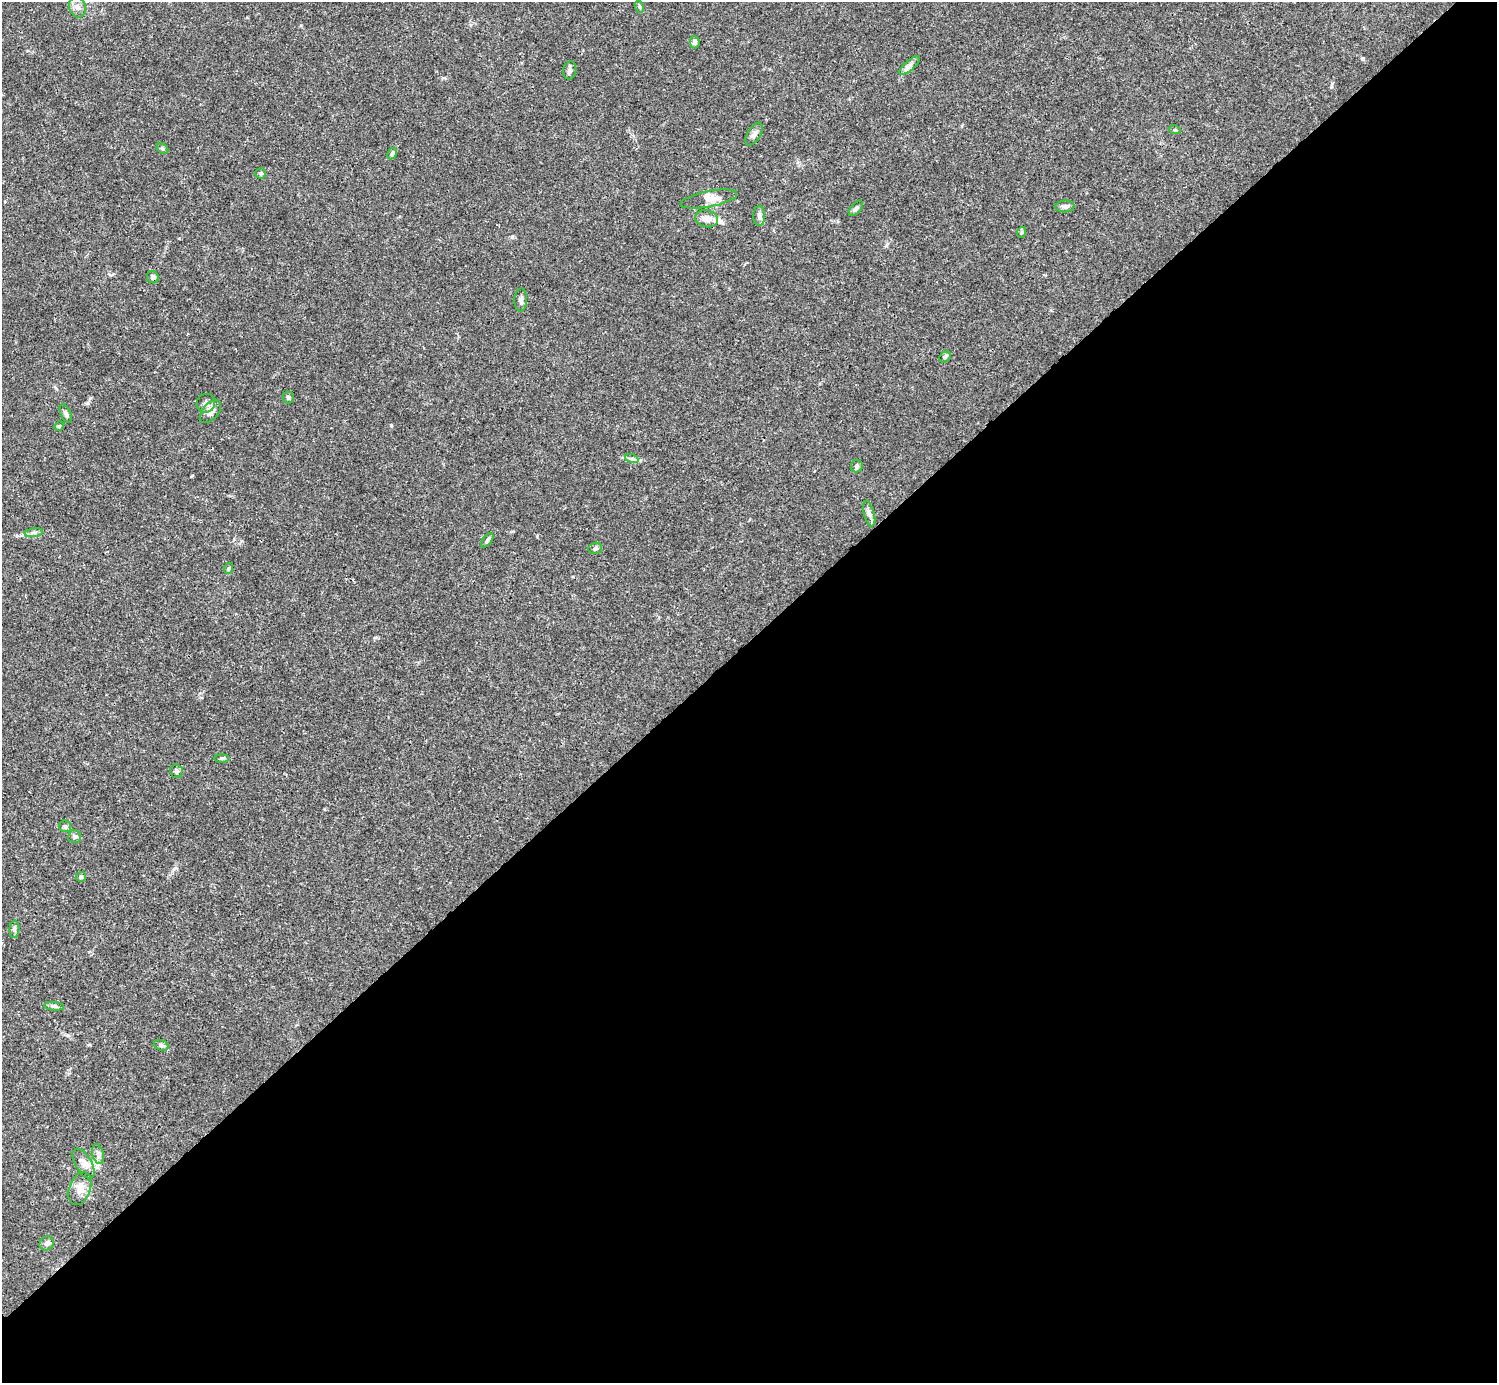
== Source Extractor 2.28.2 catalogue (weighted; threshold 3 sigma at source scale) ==
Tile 12 of 4 x 4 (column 4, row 3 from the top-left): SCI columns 4485-5979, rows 1539-2919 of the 5982 x 5981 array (HDU 1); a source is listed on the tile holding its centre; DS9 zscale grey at full resolution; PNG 1499 x 1385 px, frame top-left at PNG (2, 2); each listed source drawn as its Kron ellipse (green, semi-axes under 4 px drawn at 4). Shown black and unused: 54% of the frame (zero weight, under 3 of 4 exposures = <1% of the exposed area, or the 3 px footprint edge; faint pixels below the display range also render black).
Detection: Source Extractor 2.28.2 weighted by HDU 2 'WHT'; one run over the whole footprint, this tile lists its part. Background 0.0165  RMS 0.0022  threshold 0.00978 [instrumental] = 3 sigma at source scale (4.5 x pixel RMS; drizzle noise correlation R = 1.50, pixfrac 1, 0.05/0.05 arcsec/px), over >= 5 px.
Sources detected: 45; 2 inside a brighter listed object's ellipse — not listed separately; the other 43 listed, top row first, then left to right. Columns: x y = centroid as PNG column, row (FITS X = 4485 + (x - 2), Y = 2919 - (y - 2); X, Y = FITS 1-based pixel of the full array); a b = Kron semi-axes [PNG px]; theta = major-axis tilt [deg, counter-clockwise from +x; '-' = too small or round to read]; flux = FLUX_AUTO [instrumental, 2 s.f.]
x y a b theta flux
78 7 10 8 -72 1.1
640 7 6 4 -71 0.28
695 42 6 5 - 0.56
909 66 13 5 41 0.81
570 70 9 6 79 0.63
1175 130 6 3 -18 0.28
754 134 12 6 59 0.86
162 149 6 4 -33 0.32
392 154 6 4 59 0.39
261 173 5 5 - 0.33
709 199 29 8 11 2
1065 206 9 6 2 0.68
856 208 9 5 48 0.66
759 216 10 6 90 0.68
707 219 11 8 -12 1.6
1022 232 5 3 - 0.24
153 277 6 5 - 0.55
521 300 11 6 88 0.67
945 357 6 5 - 0.35
288 397 6 5 - 0.45
206 403 9 9 - 0.93
210 412 13 8 49 1.5
66 413 10 5 -67 0.6
59 426 5 4 - 0.23
632 459 7 4 -18 0.43
857 466 6 6 - 0.4
869 514 13 5 -74 0.81
34 533 9 4 9 0.53
487 540 8 4 51 0.56
595 548 7 5 20 0.5
229 568 5 3 - 0.25
221 758 7 4 0 0.33
176 771 7 6 - 0.49
65 826 6 5 - 0.39
75 837 6 6 - 0.48
81 877 5 5 - 0.33
14 929 9 5 87 0.47
54 1006 10 4 -5 0.49
161 1045 8 5 -18 0.45
98 1154 10 6 -75 0.76
83 1164 16 8 -59 1.7
80 1188 17 10 71 2.1
47 1243 7 6 - 0.65
Unlisted compact peaks at least as high as the median listed source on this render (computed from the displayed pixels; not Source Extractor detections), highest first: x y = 391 425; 1363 59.